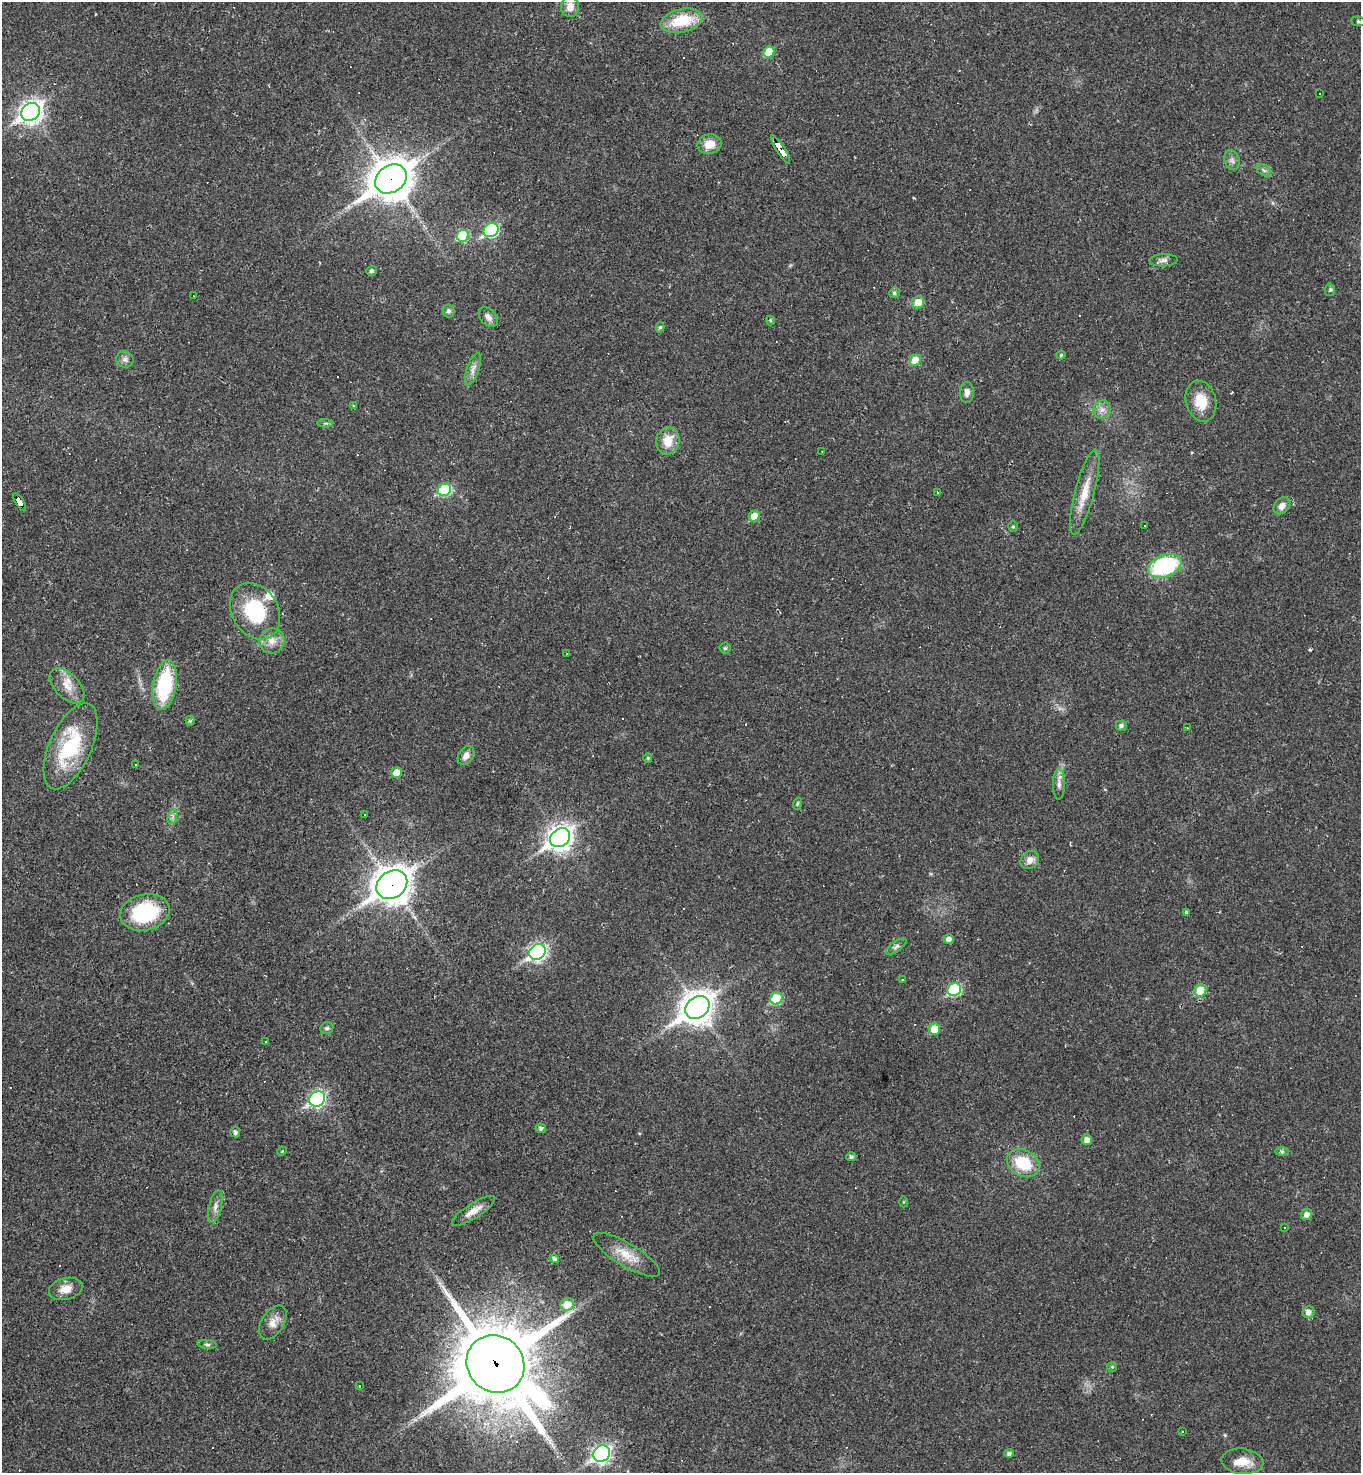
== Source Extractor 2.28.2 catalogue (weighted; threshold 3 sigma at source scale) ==
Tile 11 of 4 x 4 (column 3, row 3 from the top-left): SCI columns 3010-4368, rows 1473-2943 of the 5881 x 5886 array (HDU 1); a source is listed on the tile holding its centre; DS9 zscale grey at full resolution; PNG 1363 x 1475 px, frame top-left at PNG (2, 2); each listed source drawn as its Kron ellipse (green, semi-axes under 4 px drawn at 4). Shown black and unused: <1% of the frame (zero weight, under 2 of 3 exposures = <1% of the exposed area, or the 3 px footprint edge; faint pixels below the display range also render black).
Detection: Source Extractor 2.28.2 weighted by HDU 2 'WHT'; one run over the whole footprint, this tile lists its part. Background 0.0191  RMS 0.004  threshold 0.0182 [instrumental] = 3 sigma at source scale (4.5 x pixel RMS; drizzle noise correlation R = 1.50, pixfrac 1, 0.05/0.05 arcsec/px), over >= 5 px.
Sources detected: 139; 31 cosmic-ray / hot-pixel residue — neither listed nor drawn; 4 inside a brighter listed object's ellipse — not listed separately; the other 104 listed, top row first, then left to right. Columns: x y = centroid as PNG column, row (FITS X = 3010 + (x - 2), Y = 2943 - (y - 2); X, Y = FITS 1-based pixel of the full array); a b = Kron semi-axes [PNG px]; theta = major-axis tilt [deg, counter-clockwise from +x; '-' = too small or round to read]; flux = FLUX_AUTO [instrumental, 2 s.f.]
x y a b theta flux
570 7 10 9 - 3.7
682 21 21 11 12 16
1358 21 7 4 -7 0.64
769 52 6 5 - 13
1319 94 3 3 - 13
31 112 10 8 36 250
710 144 12 9 10 5.5
781 150 16 4 -58 160
1232 160 10 7 -73 1.7
1264 170 8 5 -31 1
391 179 17 13 36 1000
491 230 8 6 36 47
463 236 6 5 - 23
1163 260 14 6 3 1.8
372 271 5 5 - 0.97
1330 290 6 5 - 0.63
894 293 5 5 - 0.82
194 296 3 2 - 0.31
918 302 6 5 - 7.8
448 311 6 6 - 1.1
488 317 11 7 -46 2.1
770 320 5 4 - 0.49
660 327 5 4 - 0.73
1061 355 4 4 - 0.59
125 359 9 8 - 1.6
915 360 6 5 - 8.4
473 369 17 6 71 2.3
967 392 10 7 89 2.1
1201 401 21 15 -76 9.5
354 406 3 3 - 0.41
1102 409 9 8 - 2.4
325 423 8 4 0 0.7
668 441 14 11 79 6.6
822 451 3 3 - 0.28
444 490 7 6 - 28
937 492 3 2 - 0.25
1085 492 44 9 75 8.8
20 502 10 4 -59 110
1282 506 9 7 46 2.6
754 516 6 5 - 6.9
1144 526 3 2 - 0.33
1013 527 5 4 - 0.5
1165 566 17 11 22 41
255 611 30 23 -58 26
272 641 13 12 - 4.2
725 648 5 5 - 0.73
567 654 3 2 - 0.27
165 685 25 11 80 31
67 686 21 12 -46 6
190 721 5 4 - 0.75
1121 726 5 5 - 1.3
1187 728 3 2 - 0.67
70 746 46 21 66 31
466 756 10 7 57 2.6
648 758 5 4 - 0.51
135 765 3 2 - 0.51
397 772 5 5 - 6.4
1059 784 16 6 89 2.1
797 804 6 4 71 0.62
365 815 2 2 - 0.29
172 817 7 4 71 1.1
560 838 11 8 36 330
1030 860 10 8 44 3
392 885 16 13 35 670
145 912 25 18 13 32
1186 912 4 4 - 0.49
949 939 5 4 - 1.9
896 946 12 5 35 1.3
537 952 9 7 36 110
902 979 3 2 - 0.29
954 990 7 6 - 35
1200 991 6 5 - 14
776 999 6 5 - 18
697 1007 13 10 37 620
327 1028 6 6 - 0.88
934 1029 5 5 - 9.3
266 1041 2 2 - 0.3
317 1099 8 7 - 90
541 1128 5 4 - 1.1
235 1132 5 5 - 1.3
1087 1140 5 5 - 3.1
282 1151 5 4 - 0.41
1282 1151 7 4 0 0.75
851 1157 5 4 - 1.1
1023 1163 17 13 -26 15
904 1202 5 3 - 0.4
215 1206 17 6 77 2.4
473 1211 25 7 32 4.2
1307 1214 6 5 - 2.1
1284 1227 3 2 - 0.47
627 1255 38 11 -31 8.2
554 1259 5 4 - 1.2
66 1289 17 11 15 4.6
567 1304 6 6 - 7.1
1308 1312 6 6 - 2.2
273 1322 19 11 58 4.2
207 1344 9 4 -5 0.89
495 1364 30 27 -43 4300
1112 1367 5 4 - 0.59
359 1386 3 3 - 0.38
1183 1431 2 2 - 0.37
1009 1453 5 4 - 1.2
602 1454 9 7 38 130
1242 1461 21 12 -6 5.9
Overlapping masked pixels (flux is a lower limit): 5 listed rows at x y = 781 150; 391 179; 20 502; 392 885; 495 1364